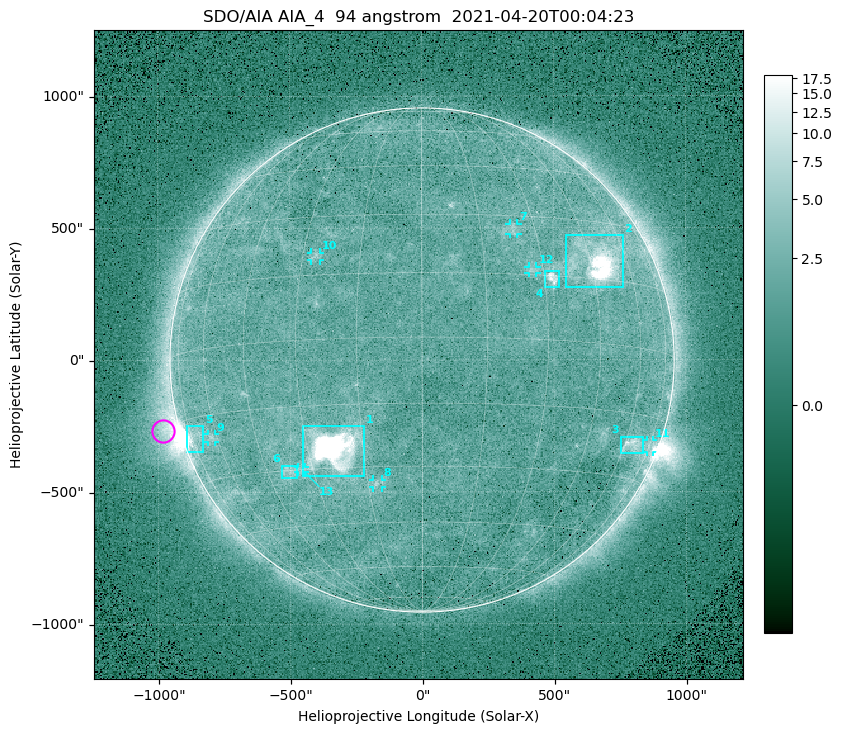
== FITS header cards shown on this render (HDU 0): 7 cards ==
TELESCOP= 'SDO/AIA '
INSTRUME= 'AIA_4   '
WAVELNTH=                   94
WAVEUNIT= 'angstrom'
DATE-OBS= '2021-04-20T00:04:23.12'
CTYPE1  = 'HPLN-TAN'
CTYPE2  = 'HPLT-TAN'

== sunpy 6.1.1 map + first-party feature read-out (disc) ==
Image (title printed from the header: SDO/AIA AIA_4  94 angstrom  2021-04-20T00:04:23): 512 x 512 px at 4.8 arcsec/px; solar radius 955 arcsec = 199 px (full disc in frame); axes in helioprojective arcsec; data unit not stated in the header (colour bar unlabelled)
Orientation: roll -0.138 deg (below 1 deg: not rotated)
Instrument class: DISC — disc imager (sunpy class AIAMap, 94 A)
Bright regions (active regions / flare kernels): reference = the median radial profile (limb darkening/brightening removed); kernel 5 px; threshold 5 sigma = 2.5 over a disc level ~1.79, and >= 1.15x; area >= 9 px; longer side >= 5 px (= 24 arcsec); searched inside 0.97 R_sun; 13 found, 13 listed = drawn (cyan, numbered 1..; 7 of them under ~33 arcsec drawn as corner ticks so the feature stays visible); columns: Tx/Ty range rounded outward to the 10 arcsec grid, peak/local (2 s.f.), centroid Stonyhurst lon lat
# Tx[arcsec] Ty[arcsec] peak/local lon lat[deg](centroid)
1 -450..-220 -440..-250 1056 -23 -25
2 540..760 270..470 48 +48 +19
3 750..840 -360..-290 4.4 +64 -22
4 460..520 270..340 6.2 +32 +14
5 -900..-830 -350..-250 6.4 -73 -19
6 -540..-470 -450..-400 3 -37 -30
7 330..370 470..520 2.7 +24 +26
8 -190..-150 -480..-450 3 -13 -34
9 -810..-780 -310..-280 2.9 -63 -20
10 -420..-380 380..410 2.8 -27 +20
11 850..880 -350..-300 2.7 +75 -21
12 400..440 330..360 2.7 +27 +16
13 -470..-440 -430..-400 2.5 -34 -30
Off-limb structures (1.02-1.3 R_sun): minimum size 50 px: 5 found; the strongest spans PA ~90..115 deg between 1.02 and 1.21 R_sun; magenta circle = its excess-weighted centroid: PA ~105 deg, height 1.06 R_sun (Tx ~-980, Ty ~-270 arcsec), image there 4.9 x the reference